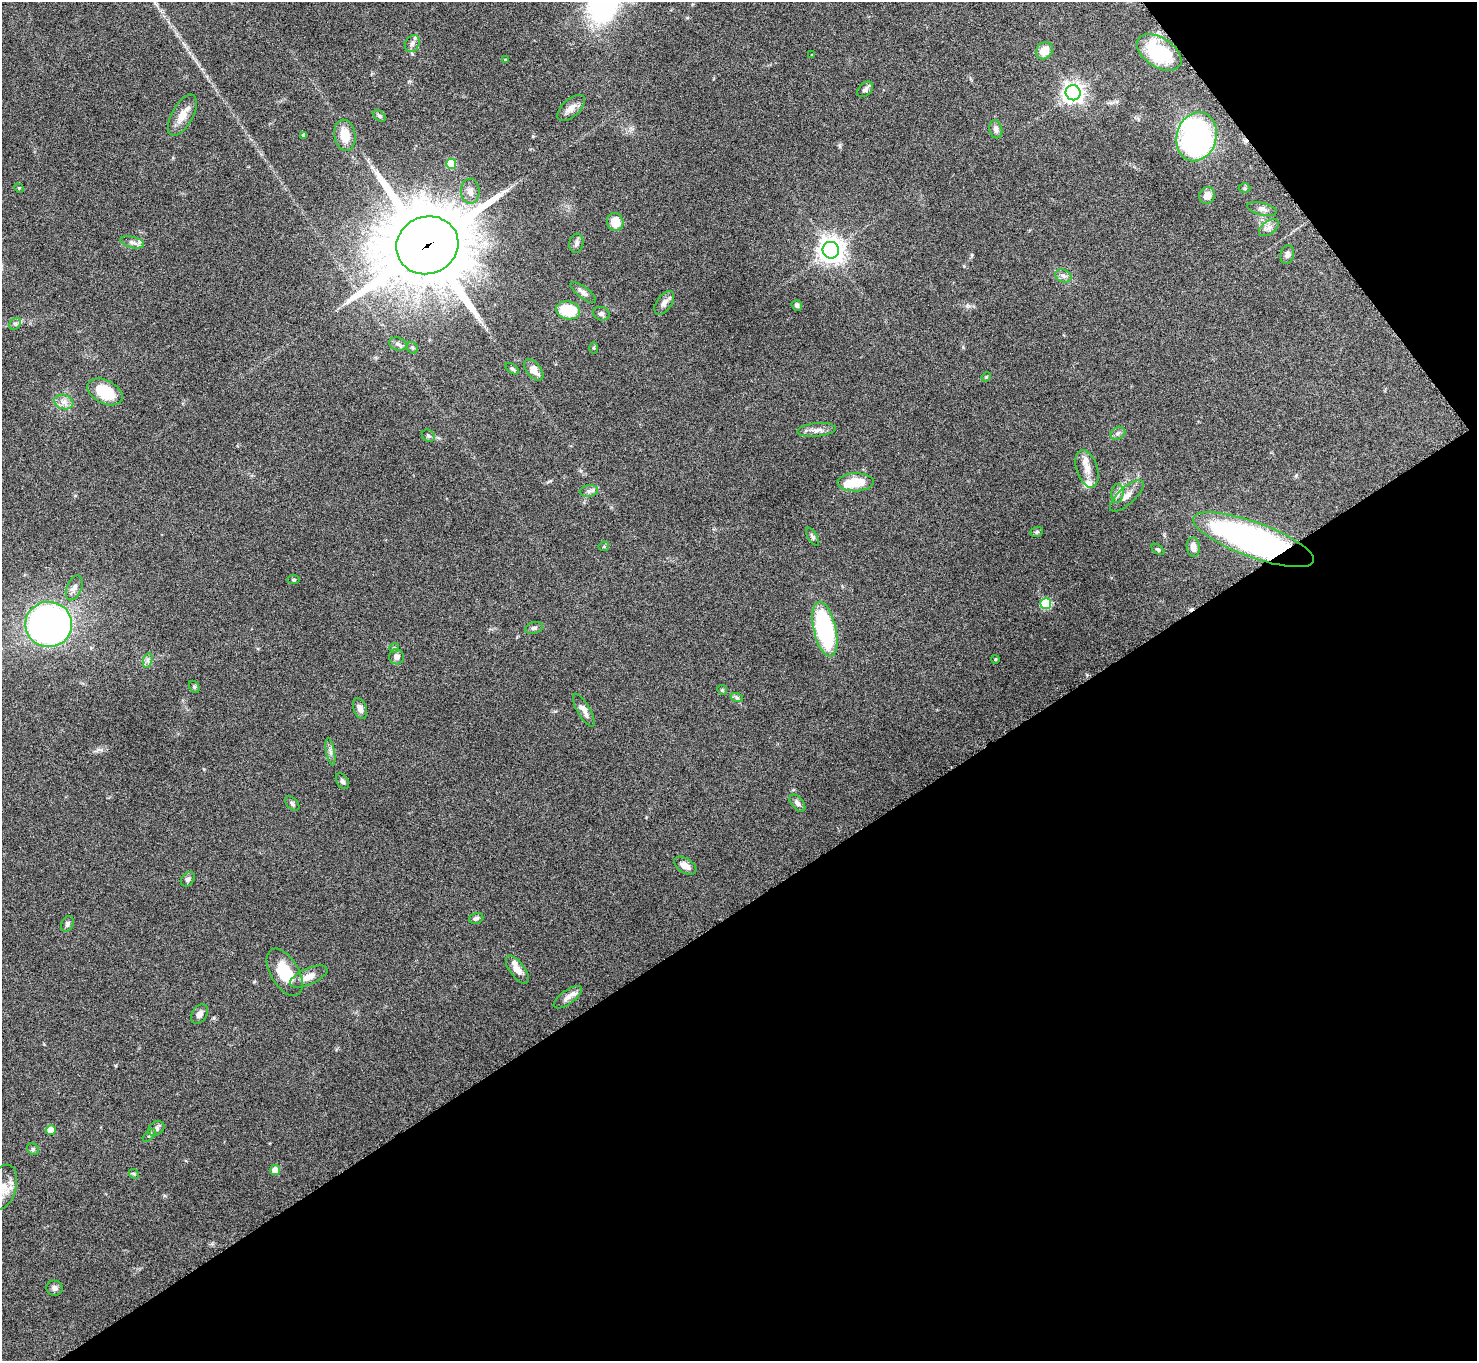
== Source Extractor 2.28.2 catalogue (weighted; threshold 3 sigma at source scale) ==
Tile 12 of 4 x 4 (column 4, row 3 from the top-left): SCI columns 4432-5906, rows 1527-2885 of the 5914 x 5909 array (HDU 1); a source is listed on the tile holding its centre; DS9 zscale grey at full resolution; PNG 1479 x 1363 px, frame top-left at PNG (2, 2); each listed source drawn as its Kron ellipse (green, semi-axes under 4 px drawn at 4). Shown black and unused: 37% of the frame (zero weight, under 4 of 8 exposures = <1% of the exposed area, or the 3 px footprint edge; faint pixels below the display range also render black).
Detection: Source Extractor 2.28.2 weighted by HDU 2 'WHT'; one run over the whole footprint, this tile lists its part. Background 0.0778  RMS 0.0044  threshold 0.0181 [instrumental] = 3 sigma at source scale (4.09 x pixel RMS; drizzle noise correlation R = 1.36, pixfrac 0.8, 0.05/0.05 arcsec/px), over >= 5 px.
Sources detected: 96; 1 inside a brighter object's white glare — neither listed nor drawn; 3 inside a brighter listed object's ellipse — not listed separately; the other 92 listed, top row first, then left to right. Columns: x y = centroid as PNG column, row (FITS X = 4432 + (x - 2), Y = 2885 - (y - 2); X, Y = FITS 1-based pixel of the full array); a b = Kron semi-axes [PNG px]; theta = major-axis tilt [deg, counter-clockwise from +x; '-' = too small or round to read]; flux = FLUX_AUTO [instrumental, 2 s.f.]
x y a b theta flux
412 44 9 7 59 1.6
1044 51 9 8 - 5.5
1159 52 25 14 -32 28
812 55 3 3 - 0.26
506 60 4 3 - 0.65
865 89 9 6 42 1.3
1073 93 7 7 - 230
571 108 17 8 42 2.9
182 115 23 10 62 5
379 116 7 4 -38 0.75
996 129 9 6 -77 1.7
304 135 4 4 - 1.3
345 135 16 10 -81 6.9
1196 137 25 19 74 100
451 164 5 5 - 14
19 188 5 4 - 0.4
1245 188 6 5 - 0.61
470 191 12 9 -85 3
1207 196 9 7 56 3.2
1262 209 15 6 -13 1.7
615 222 9 8 - 6.6
1269 228 11 6 37 1.8
132 242 12 5 -14 1.7
576 243 9 7 77 1.4
427 245 31 28 22 4400
831 250 8 8 - 400
1287 254 9 7 78 1.4
1063 276 8 6 -22 1.4
583 293 15 5 -37 1.8
664 303 13 7 55 2.2
797 305 5 5 - 1.1
568 310 12 9 -12 14
601 314 8 6 -14 1.2
15 324 6 5 - 0.78
398 344 9 6 -16 1.2
412 348 6 5 - 0.67
593 348 5 4 - 0.51
512 369 7 4 -37 0.73
534 370 12 7 -50 3.8
986 377 5 4 - 0.4
105 392 19 11 -27 15
64 402 10 7 -15 2.3
816 430 19 6 6 2.6
1118 433 8 6 28 1.1
428 436 7 5 -43 0.85
1087 469 19 10 -72 4.4
855 482 18 9 1 10
589 491 9 6 8 1.3
1117 494 9 6 84 1.6
1127 496 21 8 42 3.3
1037 532 6 5 - 0.7
812 537 10 4 -58 0.83
1253 540 64 17 -20 150
604 546 5 5 - 0.5
1193 547 10 6 -84 2.6
1158 549 7 4 -37 0.75
293 580 6 3 0 0.44
74 588 13 7 67 2.3
1046 604 5 5 - 22
49 624 23 22 - 270
534 628 9 5 15 0.96
825 629 28 11 -77 50
394 648 5 5 - 0.58
396 657 7 7 - 2
995 659 4 3 - 0.36
148 660 7 4 72 1.1
194 687 6 4 -61 0.6
722 690 5 4 - 0.5
737 698 6 4 -19 0.68
360 708 11 6 -71 2.1
584 710 19 6 -60 2.6
330 752 14 4 -80 1.3
342 781 8 5 -55 0.98
292 803 8 5 -45 0.9
797 803 10 5 -50 1.5
685 866 12 7 -32 3.3
188 879 8 6 51 1.2
476 918 7 5 17 1
67 924 8 6 64 0.99
517 970 16 7 -54 3.6
285 972 26 14 -59 13
309 977 20 8 24 4.3
568 997 17 7 36 2.6
199 1014 11 7 57 2
156 1128 8 6 35 1.6
51 1130 5 5 - 5.6
149 1135 8 3 45 0.58
33 1149 6 5 - 0.71
275 1170 5 5 - 4.7
134 1174 5 4 - 0.45
2 1187 23 13 72 6.2
54 1288 8 7 - 1.6
Overlapping masked pixels (flux is a lower limit): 3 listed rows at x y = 1159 52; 427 245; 1253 540
Isophote crosses this tile's border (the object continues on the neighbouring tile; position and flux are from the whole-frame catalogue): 1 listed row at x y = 2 1187